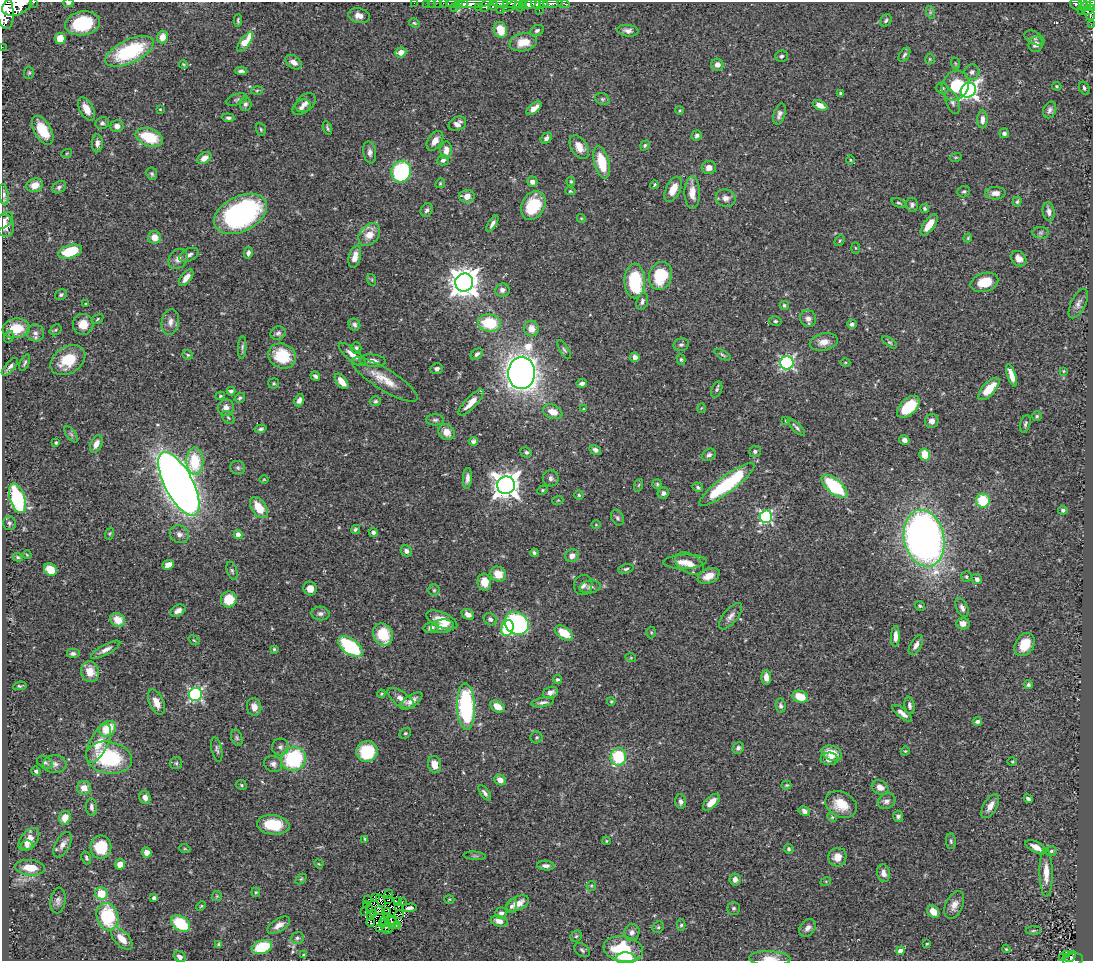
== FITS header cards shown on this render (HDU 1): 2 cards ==
NAXIS1  =                 1091
NAXIS2  =                  959

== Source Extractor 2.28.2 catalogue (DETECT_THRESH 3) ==
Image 1091 x 959 px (HDU 1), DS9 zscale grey, 1 PNG px = 1 image px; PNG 1095 x 963 px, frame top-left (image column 1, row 959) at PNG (2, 2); each listed source drawn as its Kron ellipse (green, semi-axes under 4 px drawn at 4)
Background 0.447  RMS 0.025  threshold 0.0742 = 3 sigma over >= 5 px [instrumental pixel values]
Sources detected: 471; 4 with non-positive FLUX_AUTO (blend fragments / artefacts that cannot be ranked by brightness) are neither listed nor drawn; the other 467 listed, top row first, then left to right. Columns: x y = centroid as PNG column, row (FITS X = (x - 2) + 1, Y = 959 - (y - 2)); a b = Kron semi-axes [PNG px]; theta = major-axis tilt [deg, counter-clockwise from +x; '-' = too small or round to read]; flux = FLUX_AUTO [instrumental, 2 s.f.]
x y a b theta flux
34 2 3 2 - 24
68 3 5 3 - 3.4
414 3 2 2 - 6.5
426 3 2 2 - 6.7
432 3 2 2 - 5.4
438 3 2 2 - 9.6
443 3 2 2 - 8.5
459 3 4 3 - 90
464 3 4 3 - 230
500 3 7 3 -1 250
510 3 6 3 -1 140
517 3 15 4 29 240
522 3 4 3 - 86
553 3 10 3 5 330
564 3 6 3 -16 120
1082 3 4 3 - 48
454 4 9 3 0 91
474 4 19 4 4 580
528 4 8 4 14 690
536 4 5 3 - 350
544 4 5 3 - 290
1076 4 6 5 - 170
17 5 16 9 23 2100
486 5 7 4 52 160
493 5 5 4 - 210
1091 5 6 4 58 150
1085 6 6 3 23 110
455 7 3 3 - 45
478 7 3 2 - 43
520 7 5 3 - 130
4 10 19 9 -82 2100
500 10 2 2 - 13
539 10 2 2 - 6.3
1088 10 6 3 35 140
1081 11 2 2 - 22
930 12 6 4 -73 2.9
1089 14 7 5 -66 210
359 16 11 7 -13 13
238 20 6 3 86 2.4
886 20 7 5 57 3.3
83 23 17 12 10 84
414 23 6 4 -26 2.3
1091 25 3 2 - 4.1
500 30 8 6 -68 34
537 30 7 5 25 3.8
628 31 10 6 -6 7.1
162 37 6 5 - 17
60 38 6 5 - 31
1034 38 11 6 -26 5.3
245 42 12 5 53 45
523 42 14 9 9 29
1036 44 8 7 - 10
2 47 2 2 - 5.9
130 51 26 11 25 140
401 52 6 5 - 13
904 55 8 5 57 3.7
782 56 6 5 - 3.8
930 59 5 5 - 1.8
294 62 9 6 -36 9.3
955 63 6 3 -71 1.9
183 64 4 3 - 1.6
717 65 6 6 - 8.1
241 71 6 3 -4 4.6
972 72 8 7 - 6.2
29 73 6 5 - 2.7
955 85 15 13 60 49
1057 86 5 4 - 1.9
942 88 6 5 - 3.7
1084 88 7 5 -65 4.1
257 90 6 4 3 2.1
968 90 8 7 - 620
841 93 3 3 - 4
237 99 11 5 17 4.5
602 99 7 5 -22 3.6
952 102 13 6 -70 7.1
306 103 11 8 39 7.8
245 104 7 6 - 4.2
820 105 8 4 -24 13
301 107 10 6 33 6.8
534 108 9 4 38 15
86 109 13 6 -62 17
160 109 3 3 - 1.5
680 110 4 3 - 1.5
1050 110 8 6 68 5.5
779 114 11 5 72 7
228 118 6 4 -6 4.4
982 119 9 5 88 8.5
102 123 7 6 - 4.3
457 124 9 7 24 9.6
117 126 6 6 - 9.6
327 128 7 3 -69 2.7
261 129 6 5 - 2.5
43 130 16 8 -60 37
1004 133 5 5 - 4.7
697 135 5 5 - 5.4
149 137 14 8 -21 61
546 138 6 4 43 5.6
435 141 11 7 57 14
97 143 9 5 88 7.9
645 145 5 4 - 2.6
579 147 13 8 -58 19
446 150 9 5 88 12
370 152 11 6 -82 7.1
67 153 5 3 - 1.5
956 157 6 3 18 1.9
204 158 8 5 34 13
443 160 6 5 - 4.4
850 160 4 3 - 1.4
602 162 16 7 -75 49
709 168 7 6 - 10
401 172 11 9 74 200
152 174 6 5 - 3.1
571 181 4 3 - 2
532 182 5 5 - 7.7
440 183 5 4 - 2.1
35 185 8 6 18 17
654 185 4 3 - 2.2
59 187 7 5 30 4.5
673 189 13 7 65 22
570 191 5 4 - 1.8
964 192 6 5 - 3
692 193 16 7 89 20
995 193 10 6 2 11
4 195 11 4 -82 4.7
467 196 8 6 2 14
726 198 10 8 -20 10
1017 202 5 4 - 2.5
899 203 7 4 -24 2.4
533 205 15 11 61 65
912 205 7 6 - 4.5
925 208 5 4 - 3.2
427 210 7 5 63 4.9
1049 212 9 6 -81 8.1
241 214 28 17 27 360
581 218 4 3 - 1.5
4 221 10 6 45 6.7
492 224 9 4 58 6.1
929 225 12 5 54 25
4 226 11 9 -72 12
1040 233 8 6 1 3.6
369 235 13 9 52 23
154 237 6 6 - 18
968 238 4 3 - 1.8
840 241 6 4 47 1.9
855 248 6 4 -88 1.9
70 251 12 6 17 71
248 253 6 4 77 5.3
189 255 10 6 27 7.7
355 257 11 6 76 17
178 259 11 8 53 10
1019 259 8 7 - 11
660 276 14 11 71 77
186 278 10 5 52 11
372 280 6 4 -73 2.1
635 281 17 10 -90 120
464 282 9 9 - 2400
984 282 14 9 15 35
502 290 7 6 - 7.1
61 295 6 5 - 3
642 301 9 5 75 5.6
1078 303 16 7 65 8.4
86 304 3 3 - 1.8
784 305 4 4 - 2.7
98 319 6 4 30 2.4
808 319 8 8 - 9.4
775 321 6 5 - 3
170 322 13 8 81 11
489 323 11 9 -10 72
83 324 10 10 - 20
852 324 5 4 - 3.9
354 325 6 5 - 4.3
16 328 13 9 8 40
531 329 8 7 - 17
55 330 6 5 - 2.4
35 333 8 8 - 7.2
278 333 7 6 - 5.6
9 337 6 4 69 2.8
824 342 14 8 12 15
890 342 8 4 -34 2.9
681 345 8 6 10 4.1
242 348 11 4 87 3.9
356 348 6 5 - 4.3
564 350 11 4 -58 4
477 354 7 4 39 4.9
188 355 5 4 - 2.6
352 355 17 6 -40 15
723 355 9 3 -30 2.8
282 356 14 12 -24 63
635 357 5 4 - 9.7
68 360 19 13 32 51
681 360 5 4 - 2.3
372 361 13 6 -5 9.5
845 362 5 3 - 1.9
25 363 9 4 65 3.3
787 363 7 6 - 300
10 367 11 4 49 6.3
437 369 6 5 - 6.1
1063 371 4 3 - 1.4
521 373 16 13 86 1500
1012 375 12 4 -71 16
315 376 5 3 - 4.4
385 380 38 10 -32 34
342 381 9 5 -51 20
274 383 5 5 - 2.5
582 383 5 4 - 5.9
989 389 14 6 47 34
717 390 8 5 68 3.2
231 391 4 3 - 3.8
220 396 5 3 - 2
240 398 5 4 - 2.9
299 400 6 4 67 6.6
375 401 5 5 - 2.8
471 403 17 5 47 19
908 407 13 8 43 71
226 408 8 8 - 11
701 408 5 3 - 1.2
583 409 3 3 - 1.5
553 412 10 7 -21 20
1037 416 5 4 - 2.4
228 418 7 5 -50 3.1
435 420 9 5 1 4.4
786 421 3 2 - 1.4
932 421 7 6 - 8.6
1025 424 9 5 75 3.6
796 427 11 3 -45 4.4
261 429 6 3 17 3.3
447 432 8 7 - 16
71 434 9 4 -54 3.1
904 440 5 5 - 7.2
473 441 5 4 - 5
56 443 4 3 - 2.1
96 444 9 5 65 12
595 450 6 4 -33 5.6
755 451 6 5 - 4.4
526 452 6 5 - 3.4
925 454 6 5 - 35
709 455 7 5 39 5.6
195 461 13 8 -90 63
238 468 7 6 - 3.8
467 478 10 4 85 7.7
551 478 8 8 - 5.4
264 479 5 3 - 1.4
179 484 35 14 -62 2200
657 484 5 5 - 2.2
727 484 34 8 37 150
506 485 9 9 - 2000
639 485 6 4 70 2.2
834 486 16 7 -40 130
698 487 5 4 - 3.3
543 490 5 4 - 2.1
663 493 6 5 - 5.8
579 495 4 4 - 2.2
17 498 15 7 -72 140
558 500 5 3 - 1.6
983 500 7 7 - 57
259 508 12 7 -56 36
1063 510 4 4 - 3.5
766 517 6 6 - 300
617 518 8 6 -58 3.9
9 523 7 6 - 3.8
596 525 5 3 - 1.5
355 529 5 4 - 3.4
373 532 4 4 - 6.7
110 534 6 4 70 2
179 534 10 8 -27 8.1
238 535 4 4 - 13
924 538 29 20 -78 950
406 551 6 5 - 6.7
534 553 4 3 - 3.5
27 555 4 3 - 1.3
572 556 7 6 - 12
18 557 5 4 - 2.3
685 562 21 7 2 19
689 564 15 9 -27 22
168 565 6 4 24 14
50 569 7 5 -38 31
626 569 8 4 14 3.3
232 571 9 5 -71 3.4
498 574 8 7 - 21
709 576 12 7 24 20
966 577 5 5 - 2.7
977 579 5 5 - 5.2
484 582 8 7 - 18
583 585 10 9 - 7.6
590 587 10 6 9 6.8
310 589 7 6 - 16
434 590 5 5 - 2.7
229 599 8 8 - 41
920 606 5 4 - 2.5
962 608 10 5 -66 6.7
178 611 8 5 30 7.8
320 613 9 7 -4 6.2
468 614 7 5 -33 9.7
730 616 16 7 50 9.2
490 619 7 6 - 5.2
118 620 8 6 -32 27
442 620 16 7 -23 25
517 623 13 10 -35 370
963 624 6 5 - 10
442 626 11 6 8 16
431 628 7 5 15 6.5
507 628 8 6 70 110
651 632 6 5 - 2.4
564 633 10 6 -35 40
383 634 11 9 -65 59
895 636 10 4 87 11
194 640 6 3 -36 1.7
916 645 11 5 61 9.3
1025 645 12 9 58 28
350 647 14 7 -37 150
274 649 4 4 - 2
106 650 16 5 28 9.6
73 654 7 5 0 4.4
631 658 5 3 - 1.5
90 672 10 9 - 22
766 677 7 5 -85 11
557 679 4 4 - 2.7
1028 685 4 4 - 3.3
20 686 7 3 9 2.4
550 692 8 5 18 7.6
196 694 7 6 - 290
381 694 4 3 - 1.6
800 697 8 6 -19 36
401 699 15 7 -35 14
411 701 13 5 33 12
611 701 4 4 - 1.8
156 702 13 7 -65 19
543 702 11 4 9 5.6
909 705 9 5 -79 5.7
497 706 7 5 -31 19
781 706 7 5 -81 4.2
254 707 9 7 -78 13
466 707 23 9 -88 240
902 713 12 4 -39 9.7
977 721 5 3 - 4.2
108 729 9 7 34 47
405 733 6 5 - 2.9
537 737 6 6 - 3.1
237 738 8 5 -72 3.9
99 743 21 9 64 29
280 747 8 8 - 6.8
738 748 6 5 - 4.5
217 749 13 5 -79 4.7
367 751 10 10 - 80
905 751 4 4 - 1.6
832 753 10 7 -19 31
618 757 9 8 - 95
109 758 23 16 -10 140
293 759 13 12 - 150
829 759 8 6 -3 9
1012 761 5 3 - 1.6
45 762 8 6 -30 4.3
176 763 6 6 - 3.6
55 764 11 9 -1 8.2
273 764 9 8 - 7.6
435 764 8 6 -76 22
36 771 5 4 - 3.9
500 780 6 5 - 11
241 785 6 4 -24 2.3
786 785 5 3 - 2.1
880 787 9 7 -28 13
84 788 7 7 - 13
485 793 9 4 -53 5.1
145 797 7 5 -67 9.4
1028 799 4 3 - 3.9
886 801 9 7 25 7
681 802 7 5 -81 5.7
711 802 10 5 44 18
841 804 16 12 -26 36
990 806 13 6 58 15
92 807 9 5 -85 5.7
804 811 6 5 - 5.5
898 816 5 5 - 4.9
832 817 5 4 - 1.9
65 818 7 6 - 19
273 825 16 9 -6 62
365 839 4 3 - 2
29 840 13 8 51 17
606 841 4 4 - 2
951 841 8 5 -88 3.3
27 845 6 5 - 5.5
62 845 14 7 60 10
101 847 11 10 - 56
1036 847 11 5 -29 12
185 849 6 3 -18 2
789 849 5 5 - 2.7
1051 851 6 4 16 2.9
146 852 5 5 - 12
475 856 11 3 -5 2.7
837 857 9 9 - 18
86 858 6 4 -71 3.1
120 864 5 5 - 14
319 864 5 3 - 1.5
546 866 9 5 -3 6.8
30 868 15 7 -6 29
883 873 9 6 -81 9
1046 873 24 6 -89 23
301 879 6 4 44 2.1
735 879 6 5 - 9.6
826 881 5 3 - 1.5
591 886 5 5 - 2.2
256 892 4 4 - 1.9
101 893 6 6 - 46
389 894 5 2 - 1.5
217 896 5 5 - 2.1
375 897 3 2 - 0.57
154 898 4 4 - 4.1
388 899 4 2 - 1
449 899 5 3 - 1.4
58 900 13 7 82 7.3
368 900 2 2 - 0.82
381 901 6 3 -64 1.5
397 901 3 2 - 0.63
402 902 2 2 - 1.6
518 903 12 6 26 20
366 905 2 2 - 0.98
954 905 14 8 65 14
201 906 5 3 - 1.7
399 906 3 2 - 0.2
511 906 7 5 72 4.2
410 908 7 3 6 5.2
733 908 6 6 - 3.3
370 909 4 2 - 0.6
379 910 4 3 - 2.2
365 912 2 2 - 0.95
387 912 2 2 - 1.2
933 912 7 5 -46 20
374 913 2 2 - 0.37
501 913 6 5 - 4.8
399 914 5 2 - 1.4
370 915 3 2 - 1.3
107 917 14 10 -71 110
391 919 8 2 -38 2.5
499 921 9 5 -13 10
371 922 4 2 - 2.2
385 922 5 2 - 2.3
181 923 10 7 -35 74
393 923 8 3 -36 1.4
383 924 4 2 - 0.83
279 925 13 6 32 12
681 925 5 4 - 2.9
397 926 3 3 - 4.9
385 927 3 2 - 2
658 927 6 5 - 2.6
380 928 3 2 - 1.5
808 928 10 7 51 8.3
387 930 5 3 - 2.7
1033 931 8 3 1 2.8
632 932 8 7 - 8.1
576 936 6 5 - 2.7
297 938 6 6 - 3.9
122 939 14 7 -47 21
219 944 4 3 - 2.3
927 944 3 2 - 1.7
262 947 10 6 18 65
623 949 20 12 -10 86
1006 949 4 3 - 1.5
582 950 8 5 -39 3.8
900 951 4 4 - 20
303 955 3 2 - 1.2
1067 955 2 2 - 3.4
180 957 6 5 - 6.3
1063 957 3 2 - 3.5
1071 957 6 3 50 33
626 958 10 6 -2 40
770 959 21 7 -2 18
1073 959 10 6 11 85
At the frame edge (FLAGS 8, measured only in part): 26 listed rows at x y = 34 2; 68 3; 414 3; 426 3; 432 3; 438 3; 443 3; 464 3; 500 3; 510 3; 553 3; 564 3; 1082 3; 474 4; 544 4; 1076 4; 17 5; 486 5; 493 5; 1091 5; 4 10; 1091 25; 2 47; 626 958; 770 959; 1073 959
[4 non-positive-flux detections neither listed nor drawn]